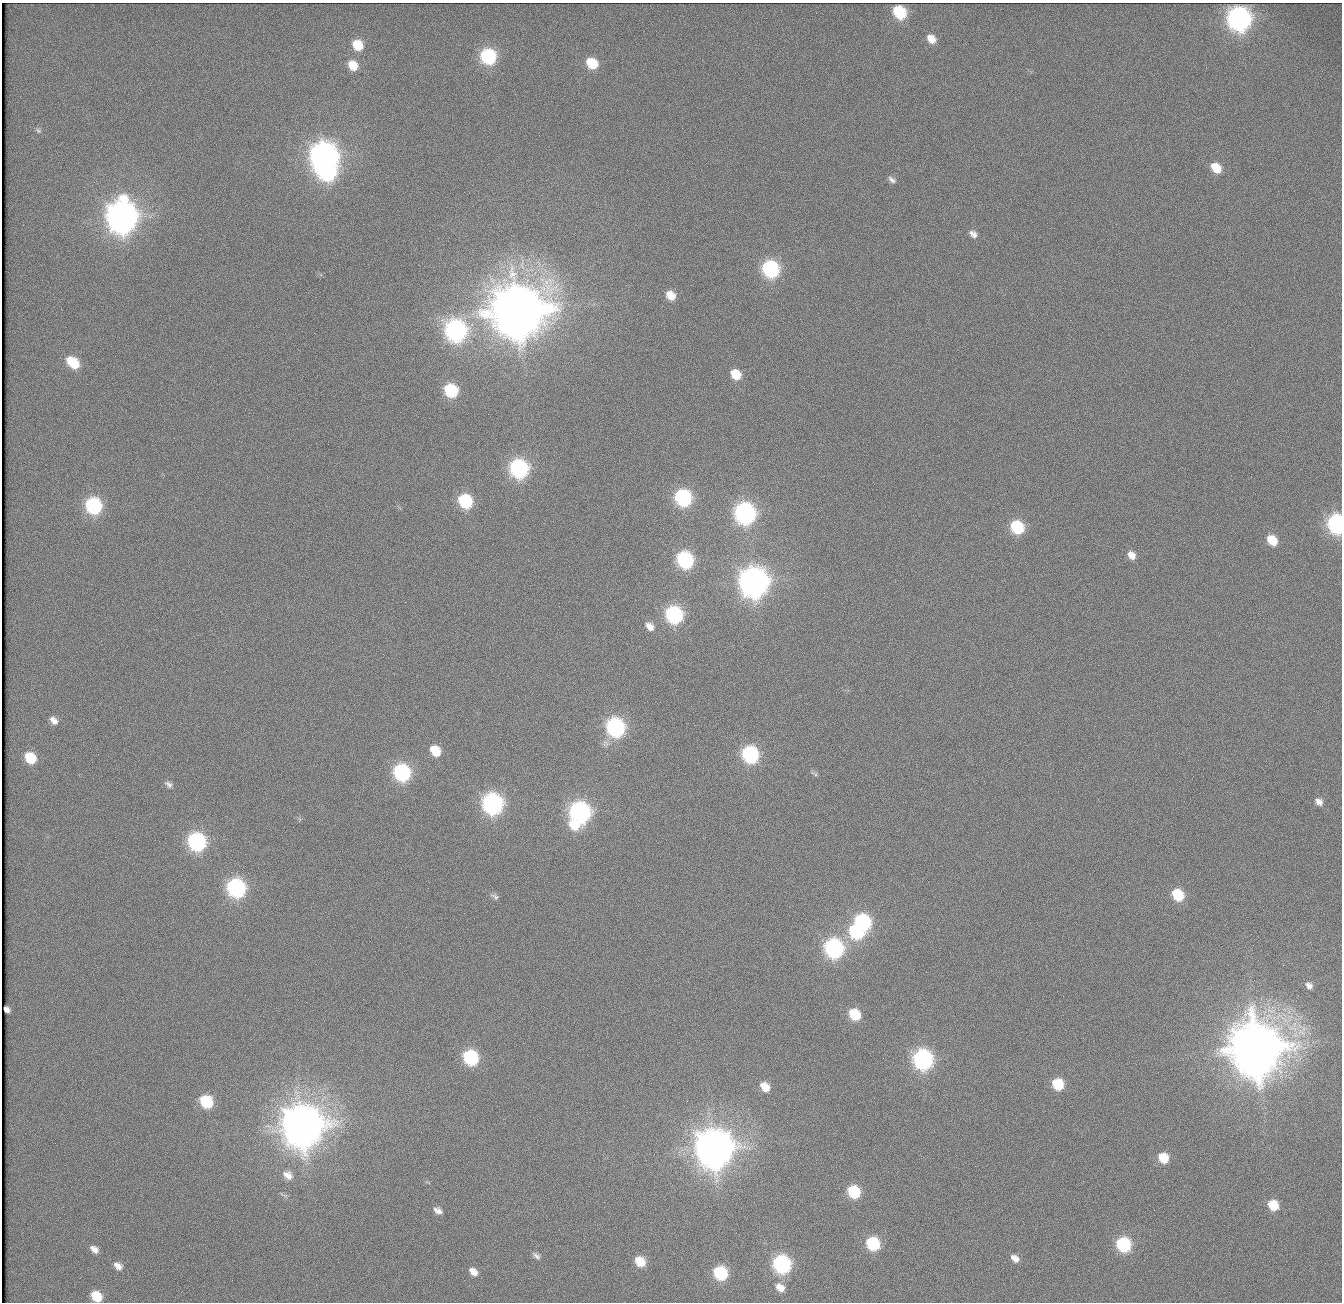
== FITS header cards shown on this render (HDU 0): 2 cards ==
NAXIS1  =                 1340          /
NAXIS2  =                 1300          /

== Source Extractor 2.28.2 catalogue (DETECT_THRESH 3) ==
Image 1340 x 1300 px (HDU 0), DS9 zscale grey, 1 PNG px = 1 image px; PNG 1344 x 1304 px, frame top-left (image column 1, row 1300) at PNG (2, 3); no overlay
Background 110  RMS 2.7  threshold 8.18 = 3 sigma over >= 5 px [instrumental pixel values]
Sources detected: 82; all 82 listed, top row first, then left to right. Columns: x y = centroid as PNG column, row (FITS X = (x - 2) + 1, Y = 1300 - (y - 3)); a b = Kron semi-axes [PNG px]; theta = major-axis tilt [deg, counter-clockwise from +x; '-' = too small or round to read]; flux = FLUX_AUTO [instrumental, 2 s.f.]
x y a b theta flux
900 12 10 8 -45 1.3e+04
1239 19 12 10 -45 1.1e+05
931 39 9 6 -42 2.4e+03
358 45 11 9 -47 5.7e+03
488 56 10 9 - 2.5e+04
592 63 10 8 -33 6.3e+03
353 65 10 8 -47 4.2e+03
38 131 7 5 -48 3.5e+02
324 156 12 11 - 2.0e+05
1216 168 10 7 -41 4.5e+03
327 171 12 10 -22 4.8e+04
892 180 10 5 -38 6.9e+02
122 217 14 12 -75 3.1e+05
973 234 10 7 -41 1.0e+03
770 269 11 9 -46 3.5e+04
671 295 12 9 -41 3.1e+03
518 311 17 16 - 1.7e+06
456 330 12 10 -49 7.6e+04
73 362 12 8 -41 7.5e+03
736 374 11 9 -42 4.5e+03
451 390 10 8 -40 1.4e+04
519 468 11 10 - 4.9e+04
683 498 11 10 - 3.3e+04
465 501 11 9 -44 1.7e+04
93 506 10 9 - 3.2e+04
745 513 12 10 -49 7.5e+04
1336 524 11 9 -65 5.1e+04
1017 527 11 9 -44 1.4e+04
1272 540 11 8 -46 4.6e+03
1131 555 12 9 -48 1.8e+03
685 560 11 9 -51 3.2e+04
754 582 13 12 - 2.4e+05
674 615 11 9 -47 3.7e+04
650 626 10 7 -48 1.3e+03
54 720 12 8 -43 1.5e+03
615 727 11 10 - 4.6e+04
435 751 11 9 -46 4.6e+03
750 754 11 9 -47 3.1e+04
30 758 11 9 -43 6.6e+03
402 772 11 10 - 3.5e+04
169 784 13 8 -35 1.0e+03
1319 802 11 9 -39 1.4e+03
493 804 12 10 -49 7.1e+04
580 812 12 10 -44 7.5e+04
300 819 7 4 -88 3.8e+02
574 825 16 11 -28 4.5e+03
197 842 11 10 - 4.5e+04
236 888 12 10 -45 4.8e+04
1178 895 11 9 -46 8.5e+03
495 896 15 8 -28 1.0e+03
863 922 11 9 -41 2.6e+04
856 932 11 9 -39 1.9e+04
834 948 11 10 - 5.2e+04
1309 985 8 6 -42 9.3e+02
7 1009 6 5 - 5.4e+02
855 1014 10 8 -43 6.8e+03
1256 1049 17 15 -59 1.6e+06
470 1057 11 9 -43 2.0e+04
923 1059 11 10 - 5.9e+04
1058 1084 11 10 - 7.4e+03
765 1087 9 7 -45 2.3e+03
206 1101 11 9 -42 1.1e+04
303 1126 15 14 - 8.2e+05
714 1148 15 13 -56 6.1e+05
1163 1158 11 9 -46 4.6e+03
288 1175 14 10 -35 1.8e+03
854 1192 10 8 -44 1.1e+04
283 1195 15 4 -22 5.4e+02
1273 1205 12 10 -46 4.7e+03
438 1211 8 5 -27 8.9e+02
873 1244 10 8 -43 1.4e+04
1123 1244 11 9 -46 2.0e+04
94 1249 9 6 -36 1.3e+03
536 1256 9 4 -37 5.7e+02
1015 1258 11 8 -36 1.5e+03
640 1262 9 7 -40 4.0e+03
782 1264 11 10 - 4.3e+04
118 1266 11 8 -38 1.3e+03
473 1272 13 9 -41 1.9e+03
720 1273 10 9 - 1.5e+04
780 1288 15 11 -40 2.5e+03
96 1296 10 8 -41 5.0e+03
At the frame edge (FLAGS 8, measured only in part): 2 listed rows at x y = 1336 524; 96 1296